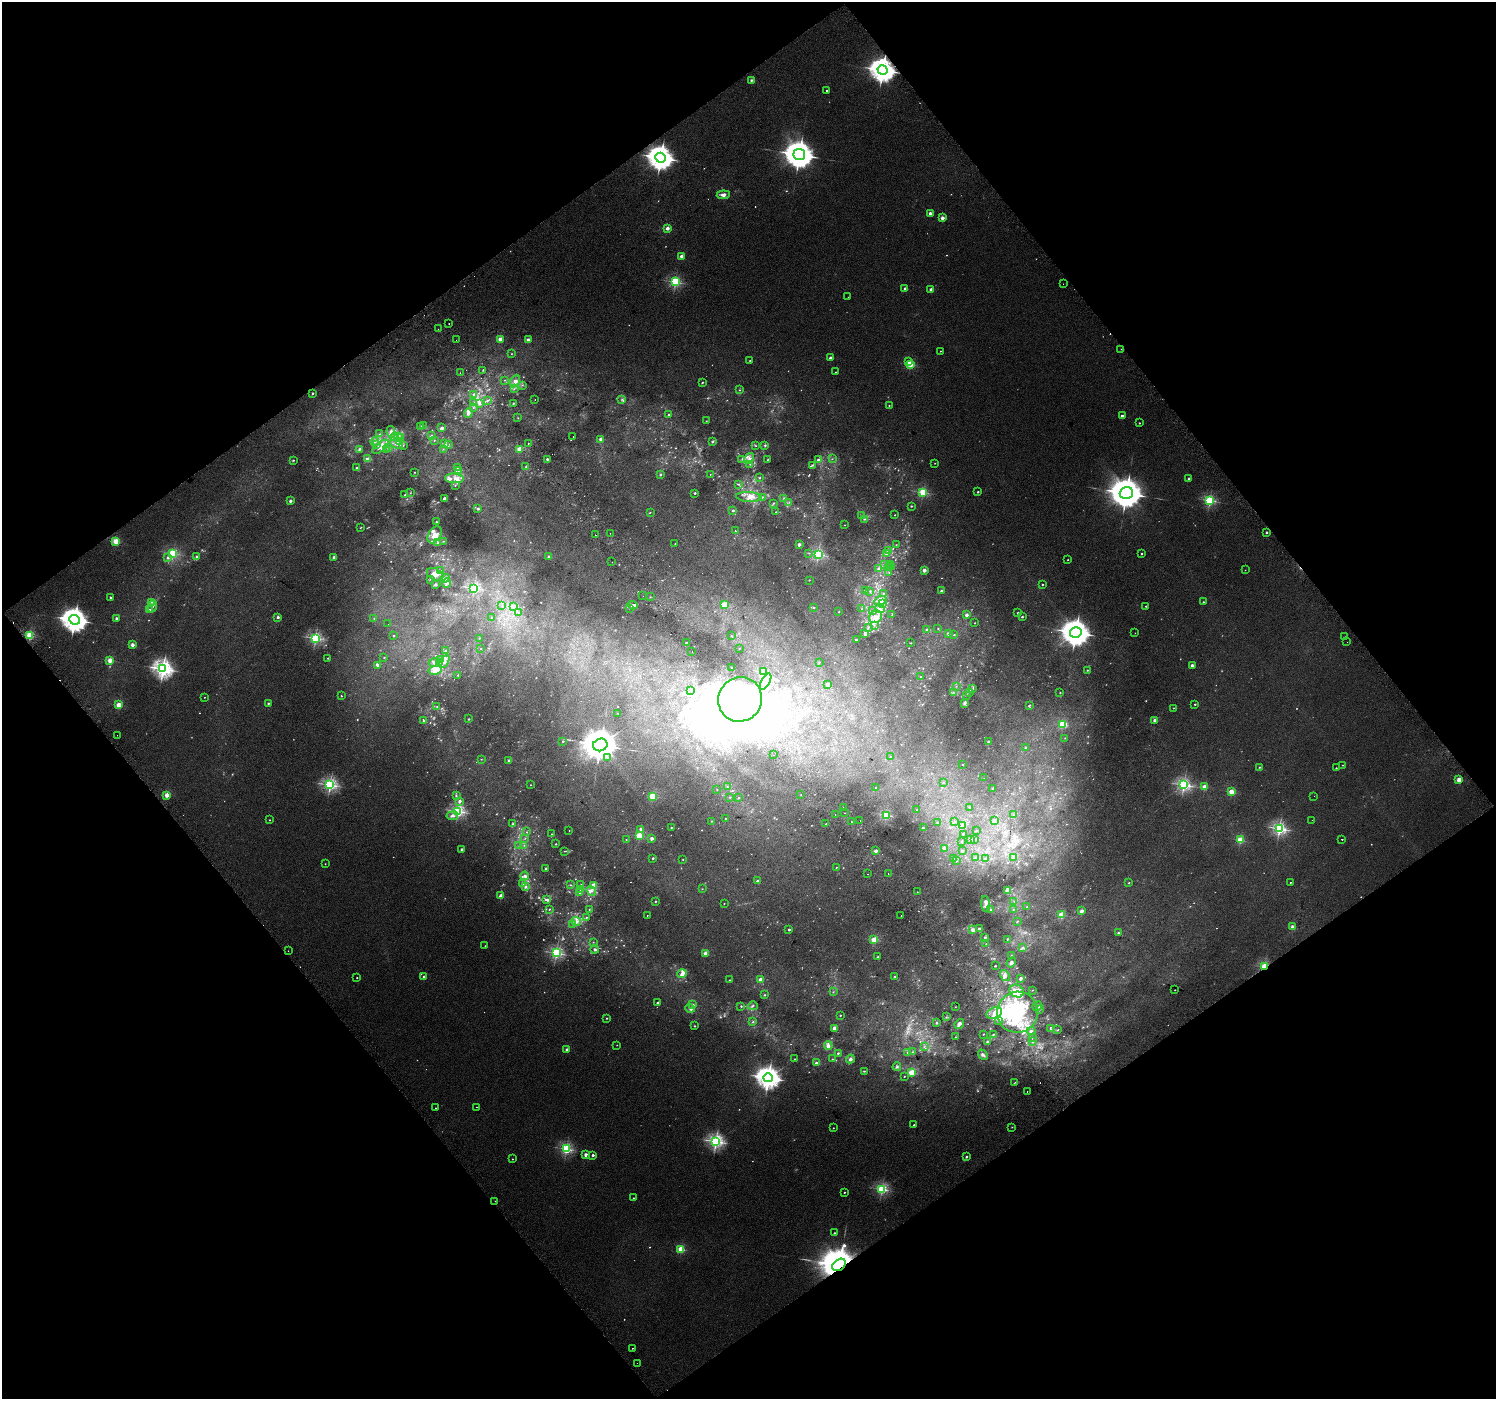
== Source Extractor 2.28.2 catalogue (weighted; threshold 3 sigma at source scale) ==
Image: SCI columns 40-6013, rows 224-5809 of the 6047 x 5969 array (HDU 1 of 3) = the unmasked area's bounding box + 8 px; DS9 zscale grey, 4 x 4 block average (1 PNG px = mean of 4 x 4 image px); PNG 1498 x 1401 px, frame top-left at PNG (2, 2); each listed source drawn as its Kron ellipse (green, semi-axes under 4 px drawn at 4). Shown black and unused: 49% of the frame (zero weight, under 2 of 3 exposures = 2% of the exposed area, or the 3 px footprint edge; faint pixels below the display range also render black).
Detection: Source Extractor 2.28.2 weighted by HDU 2 'WHT'. Background 0.0119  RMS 0.0073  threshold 0.0329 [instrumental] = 3 sigma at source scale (4.5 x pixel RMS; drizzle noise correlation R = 1.50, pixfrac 1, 0.0396/0.0396 arcsec/px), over >= 5 px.
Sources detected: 1196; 206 too faint to see at this stretch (4 x 4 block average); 27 inside a brighter object's white glare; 18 cosmic-ray / hot-pixel residue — neither listed nor drawn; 34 coinciding with a brighter row at this scale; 106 inside a brighter listed object's ellipse — not listed separately; of the other 805, all 500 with FLUX_AUTO >= 2.11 (the completeness limit of this list) listed and drawn (305 fainter detections not listed), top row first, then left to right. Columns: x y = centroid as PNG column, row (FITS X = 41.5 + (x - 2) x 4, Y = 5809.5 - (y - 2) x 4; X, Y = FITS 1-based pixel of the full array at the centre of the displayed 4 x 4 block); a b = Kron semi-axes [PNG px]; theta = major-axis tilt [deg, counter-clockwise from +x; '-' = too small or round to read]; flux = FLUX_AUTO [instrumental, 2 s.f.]
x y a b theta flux
883 70 5 4 - 5600
751 80 3 2 - 7.7
827 91 2 2 - 6.8
799 154 6 5 - 9500
661 158 5 5 - 6100
723 195 6 4 5 21
930 213 2 2 - 46
942 218 2 2 - 82
667 228 2 2 - 64
682 256 2 2 - 88
675 282 2 2 - 770
1063 284 2 2 - 3.2
905 288 2 2 - 39
931 289 2 2 - 26
848 297 2 2 - 4.1
449 323 2 2 - 5.2
438 329 2 2 - 2.2
500 339 2 2 - 97
456 340 2 2 - 10
528 340 2 2 - 100
1121 349 2 2 - 2.6
940 351 2 2 - 3.3
511 354 2 2 - 2.1
831 358 2 2 - 53
750 360 2 2 - 2.1
909 362 2 2 - 9.9
910 364 2 2 - 340
483 370 2 2 - 2.5
836 372 2 2 - 2.3
460 373 2 2 - 2.6
505 380 2 2 - 2.1
515 381 6 4 62 24
702 382 3 2 - 3.5
522 385 3 2 - 3
514 389 4 2 - 3.6
740 390 2 2 - 2.9
313 393 2 2 - 10
474 394 3 3 - 9.1
622 399 3 2 - 4.9
488 400 3 2 - 5.2
535 400 2 2 - 3.1
474 403 3 2 - 3.8
480 404 3 2 - 11
513 404 2 2 - 3
889 405 2 2 - 5.2
473 408 2 2 - 2.4
468 413 5 3 - 17
669 414 2 2 - 16
1122 416 2 2 - 59
518 418 2 2 - 2.3
706 421 2 2 - 2.4
1139 423 2 2 - 5.7
423 425 2 2 - 2.3
420 426 3 2 - 6.3
442 428 2 2 - 66
391 432 6 4 -80 20
379 434 2 2 - 3
398 436 3 2 - 2.9
431 436 3 2 - 4.5
395 437 4 2 - 6.2
400 437 2 2 - 2.3
573 437 2 2 - 4
601 439 2 2 - 56
434 440 2 2 - 2.1
375 442 4 3 - 10
400 442 3 2 - 5.5
712 442 3 2 - 5.9
376 444 4 2 - 6.9
396 444 7 3 -17 16
444 444 3 2 - 5.9
449 444 3 2 - 3
528 444 2 2 - 2.7
403 445 2 2 - 3.7
765 445 3 2 - 6
756 446 3 2 - 3.1
381 447 10 4 37 32
389 447 3 2 - 2.9
359 449 4 3 - 7.7
443 449 2 2 - 2.4
387 450 2 2 - 2.9
519 450 2 2 - 180
368 458 4 3 - 6.9
749 458 5 4 - 21
547 459 2 2 - 26
742 459 2 2 - 3.2
768 459 3 2 - 4.2
832 459 2 2 - 2.4
293 460 3 2 - 4
818 460 3 2 - 9.5
935 463 2 2 - 2.2
750 464 2 2 - 3.1
812 465 3 2 - 6
526 466 3 2 - 4.3
356 468 2 2 - 9.6
457 468 3 2 - 2.8
458 471 3 2 - 2.7
414 472 2 2 - 2.7
660 474 3 2 - 6
710 475 3 2 - 2.3
454 478 9 5 -3 30
760 478 3 2 - 3.2
1189 478 2 2 - 23
738 484 3 2 - 3.4
455 485 2 2 - 2.6
923 492 2 2 - 440
978 492 2 2 - 12
410 493 2 2 - 2.6
695 493 2 2 - 18
1126 493 7 6 - 14000
405 495 2 2 - 14
749 497 13 5 -4 35
762 497 2 2 - 2.8
444 498 3 2 - 10
784 498 3 2 - 3.8
1210 500 2 2 - 670
290 501 2 2 - 40
789 502 2 2 - 2.2
774 503 4 2 - 2.7
911 506 2 2 - 4.2
478 508 4 2 - 7.1
733 511 2 2 - 7.5
650 512 2 2 - 2.2
776 512 2 2 - 2.3
895 515 2 2 - 3.1
862 516 2 2 - 3
864 519 2 2 - 4.2
436 522 2 2 - 9
845 525 2 2 - 2.5
360 528 2 2 - 2.2
735 531 2 2 - 13
1266 532 2 2 - 19
610 533 2 2 - 5.7
435 535 9 6 58 52
595 535 2 2 - 4.7
116 541 2 2 - 250
443 541 2 2 - 2.3
438 543 3 2 - 5.1
675 544 2 2 - 3
799 545 2 2 - 57
896 545 2 2 - 2.5
889 550 2 2 - 3.1
173 553 2 2 - 510
809 553 2 2 - 2.6
818 554 2 2 - 920
886 554 2 2 - 7.7
1142 554 2 2 - 8.3
197 557 2 2 - 28
549 557 2 2 - 37
168 558 2 2 - 20
334 558 2 2 - 59
1068 560 2 2 - 2.3
612 562 2 2 - 22
884 564 2 2 - 2.6
890 564 2 2 - 3
891 566 2 2 - 3.2
888 567 2 2 - 2.1
878 569 3 2 - 5.6
924 570 2 2 - 21
1245 570 2 2 - 2.7
440 571 4 3 - 6.6
889 573 2 2 - 2.9
435 574 9 6 -28 35
445 578 4 2 - 7.8
430 579 3 2 - 2.4
809 580 2 2 - 2.4
446 583 5 2 - 8.7
435 584 4 3 - 7.1
1042 585 2 2 - 4.7
474 588 2 2 - 920
865 590 3 2 - 5.6
870 591 3 2 - 3.8
941 591 2 2 - 16
883 593 2 2 - 5.4
643 596 2 2 - 3.5
110 597 2 2 - 13
650 597 2 2 - 2.3
880 601 6 3 22 18
152 602 4 2 - 5.7
1203 602 2 2 - 7.8
882 604 4 2 - 8.4
632 605 5 3 - 17
724 605 2 2 - 270
153 606 6 2 68 11
502 606 3 2 - 2.3
1146 606 2 2 - 6.9
514 607 3 3 - 12
629 608 2 2 - 2.7
814 608 2 2 - 3.7
149 609 3 2 - 4.8
862 609 2 2 - 3.6
880 609 5 3 - 14
872 611 3 2 - 3
518 612 2 2 - 7.6
839 612 2 2 - 2.9
1018 613 2 2 - 15
892 614 2 2 - 2.2
966 615 2 2 - 58
278 617 2 2 - 29
492 617 2 2 - 3
875 617 7 6 - 35
1022 617 2 2 - 13
117 618 2 2 - 41
374 618 3 2 - 2.5
74 620 5 4 - 5900
975 623 2 2 - 2.7
388 624 2 2 - 6.9
874 626 2 2 - 2.4
868 627 4 2 - 6.5
938 628 2 2 - 2.4
927 630 2 2 - 11
1076 632 6 5 - 8100
865 633 3 2 - 11
1135 633 2 2 - 2.5
948 634 2 2 - 12
954 635 2 2 - 4
30 636 2 2 - 440
394 636 2 2 - 3.6
731 636 2 2 - 2.7
1345 637 2 2 - 4.5
315 638 2 2 - 870
479 638 2 2 - 2.8
856 640 2 2 - 17
686 642 2 2 - 8.9
1347 642 2 2 - 2.4
911 643 2 2 - 2.3
132 645 2 2 - 63
739 648 2 2 - 3.7
481 649 2 2 - 2.4
445 650 3 2 - 3.7
692 652 2 2 - 5.5
384 657 2 2 - 2.9
328 658 2 2 - 6.6
440 659 3 3 - 6.4
110 660 2 2 - 130
444 661 7 4 59 25
434 662 5 2 - 7.6
439 662 3 2 - 2.7
819 662 2 2 - 3.3
1192 665 2 2 - 44
378 666 2 2 - 11
731 668 2 2 - 4.6
163 669 3 3 - 2500
435 670 6 4 14 80
1087 670 2 2 - 3.5
763 672 4 2 - 7.3
458 675 2 2 - 5.4
921 677 2 2 - 3.7
766 681 9 3 61 26
828 684 3 2 - 9.6
956 686 2 2 - 2.6
973 688 4 2 - 3.3
690 690 2 2 - 2.4
970 692 3 3 - 6.6
953 693 3 2 - 4.5
1060 693 2 2 - 3
341 696 2 2 - 5.8
966 696 2 2 - 2.4
204 697 2 2 - 2.6
740 699 22 21 - 11000
268 703 2 2 - 5.9
965 703 4 2 - 9.2
1195 704 2 2 - 11
119 705 2 2 - 200
1029 705 3 2 - 5.1
437 707 3 2 - 4.6
1173 708 2 2 - 4.5
618 713 2 2 - 2.5
469 719 2 2 - 4.9
1155 720 2 2 - 56
424 721 2 2 - 5.1
1063 724 3 3 - 140
117 735 2 2 - 2.2
1065 738 2 2 - 2.5
563 741 2 2 - 3.6
989 742 2 2 - 15
600 745 7 6 - 15000
1025 748 2 2 - 5.2
774 755 2 2 - 3.2
891 756 2 2 - 2.7
608 757 2 2 - 3.5
481 759 2 2 - 2.2
509 761 2 2 - 51
963 765 2 2 - 2.4
1343 765 2 2 - 3
1259 767 2 2 - 3
1336 768 2 2 - 6.5
984 778 2 2 - 3.2
1459 780 2 2 - 150
943 783 2 2 - 2.8
330 785 2 2 - 1200
530 785 2 2 - 4.3
1184 785 2 2 - 1200
727 787 2 2 - 2.7
1204 787 2 2 - 150
876 788 2 2 - 7.6
993 788 3 2 - 3
717 789 2 2 - 2.2
1231 792 2 2 - 210
801 794 2 2 - 6.5
167 795 2 2 - 140
456 796 4 3 - 5.6
652 796 2 2 - 300
1314 796 2 2 - 2.4
730 797 2 2 - 3.1
738 798 2 2 - 2.5
460 801 3 2 - 12
969 807 2 2 - 2.9
843 808 2 2 - 4.9
917 810 2 2 - 2.2
458 811 2 2 - 990
844 813 2 2 - 2.3
835 815 2 2 - 6
886 815 2 2 - 630
1014 815 3 2 - 3.3
452 816 6 4 7 20
726 818 2 2 - 3.3
269 820 2 2 - 2.6
860 820 2 2 - 2.6
1312 820 2 2 - 3.8
711 821 2 2 - 2.9
994 821 3 2 - 16
852 822 2 2 - 4.7
937 822 2 2 - 4.4
954 822 2 2 - 2.3
513 823 3 2 - 3.8
826 824 2 2 - 3.7
963 825 3 2 - 9.6
671 827 2 2 - 8.2
923 828 2 2 - 12
1279 828 2 2 - 1200
641 829 2 2 - 35
569 831 2 2 - 2.5
977 831 2 2 - 3.8
527 832 2 2 - 2.7
551 834 2 2 - 2.1
963 834 2 2 - 5.6
639 836 2 2 - 320
525 838 2 2 - 2.8
652 839 2 2 - 50
970 839 2 2 - 22
975 839 2 2 - 5.4
1342 839 2 2 - 6.8
626 840 3 2 - 2.7
1240 840 2 2 - 320
962 841 2 2 - 3
556 844 2 2 - 4.7
524 845 2 2 - 2.5
519 846 2 2 - 2.2
944 848 2 2 - 81
462 849 2 2 - 16
564 851 3 2 - 2.9
876 851 3 2 - 13
962 851 2 2 - 6.3
1014 857 3 2 - 4.4
653 858 2 2 - 5.2
975 858 3 2 - 3.8
683 859 2 2 - 2.2
953 859 2 2 - 2.7
986 859 2 2 - 3
956 861 2 2 - 2.9
325 864 2 2 - 2.8
836 867 2 2 - 2.7
546 868 2 2 - 4.7
888 873 2 2 - 11
867 874 2 2 - 2.9
525 876 4 3 - 12
757 881 2 2 - 14
1290 882 2 2 - 3.8
1129 883 2 2 - 3.1
523 884 4 3 - 7.6
581 884 2 2 - 3.7
570 885 2 2 - 2.8
593 885 2 2 - 110
525 887 4 3 - 11
581 889 2 2 - 4.5
702 889 2 2 - 2.3
591 891 5 3 - 14
1007 891 4 3 - 39
917 892 2 2 - 6.9
579 893 2 2 - 3.1
501 896 2 2 - 110
547 899 3 3 - 5.3
656 901 2 2 - 3.2
1014 901 3 2 - 3.3
724 903 2 2 - 2.3
986 904 8 3 -86 15
1027 907 2 2 - 2.2
549 909 2 2 - 3.3
589 909 2 2 - 3.2
1013 909 2 2 - 2.3
990 910 2 2 - 2.7
1082 911 2 2 - 69
647 915 2 2 - 2.1
1061 915 2 2 - 270
901 916 2 2 - 3.8
587 917 2 2 - 3
576 922 5 4 - 14
1017 922 2 2 - 3.6
573 924 2 2 - 2.3
1293 927 2 2 - 79
979 928 3 2 - 8.4
789 929 2 2 - 20
973 930 2 2 - 66
1118 933 2 2 - 13
985 938 2 2 - 2.4
1007 939 2 2 - 4.7
874 940 2 2 - 300
593 942 2 2 - 2.3
986 944 2 2 - 2.3
485 946 2 2 - 2.2
1022 947 4 2 - 6.2
595 949 4 3 - 11
288 951 2 2 - 4.3
556 953 2 2 - 940
705 953 2 2 - 120
1011 955 2 2 - 4
878 957 2 2 - 3.9
1011 963 5 2 - 8.9
995 966 2 2 - 13
1264 966 2 2 - 510
682 974 5 3 - 22
895 976 3 2 - 4.9
1005 976 6 4 -54 16
424 977 2 2 - 37
357 978 2 2 - 6.3
1021 978 2 2 - 45
730 980 2 2 - 2.9
760 980 2 2 - 80
1032 990 2 2 - 2.3
1175 990 2 2 - 3.9
1017 991 7 6 - 48
833 992 4 2 - 2.6
765 995 2 2 - 3.4
658 1003 2 2 - 29
693 1004 2 2 - 3.4
741 1006 3 2 - 3.3
753 1006 5 2 - 6.6
1037 1006 5 3 - 10
955 1007 2 2 - 2.3
690 1008 5 3 - 10
1040 1009 2 2 - 2.5
1017 1012 20 20 - 350
994 1013 8 5 22 35
840 1015 2 2 - 9.5
946 1017 2 2 - 2.4
607 1018 2 2 - 4
999 1021 3 2 - 5.4
753 1022 3 2 - 4.3
937 1023 2 2 - 7.1
959 1024 5 3 - 21
695 1026 3 2 - 3.4
834 1028 2 2 - 91
1051 1029 2 2 - 2.5
1058 1030 2 2 - 3.8
1031 1031 4 2 - 7.4
983 1034 2 2 - 7.3
993 1034 2 2 - 4.3
955 1037 2 2 - 3.4
1033 1038 2 2 - 4.2
988 1042 3 2 - 9.1
1033 1042 2 2 - 2.7
617 1045 2 2 - 2.6
828 1045 4 4 - 19
924 1046 2 2 - 2.2
567 1050 2 2 - 50
908 1052 3 2 - 5.3
912 1052 2 2 - 2.7
838 1053 3 2 - 4.8
983 1055 5 4 - 13
794 1059 2 2 - 4.1
832 1059 2 2 - 2.5
850 1059 4 3 - 13
816 1063 2 2 - 47
897 1067 4 2 - 8.7
864 1071 4 2 - 4.3
912 1073 2 2 - 360
904 1076 2 2 - 3.7
768 1078 5 4 - 4600
1015 1082 3 2 - 2.9
1027 1091 2 2 - 5.5
477 1107 2 2 - 4.1
436 1108 2 2 - 4.4
914 1125 2 2 - 2.8
1012 1127 2 2 - 2.4
833 1128 2 2 - 3.4
716 1141 2 2 - 1500
566 1149 2 2 - 790
586 1155 2 2 - 60
593 1155 2 2 - 24
966 1157 2 2 - 16
512 1159 2 2 - 6.5
882 1189 2 2 - 790
844 1192 2 2 - 6.6
633 1198 2 2 - 2.1
495 1201 2 2 - 4.6
834 1233 2 2 - 11
681 1249 2 2 - 320
839 1265 7 5 36 23000
632 1348 2 2 - 2.7
637 1363 2 2 - 3.8
Overlapping masked pixels (flux is a lower limit): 4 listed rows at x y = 883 70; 661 158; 1264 966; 839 1265
Diffuse or blended objects may show on this block-average render without a row.